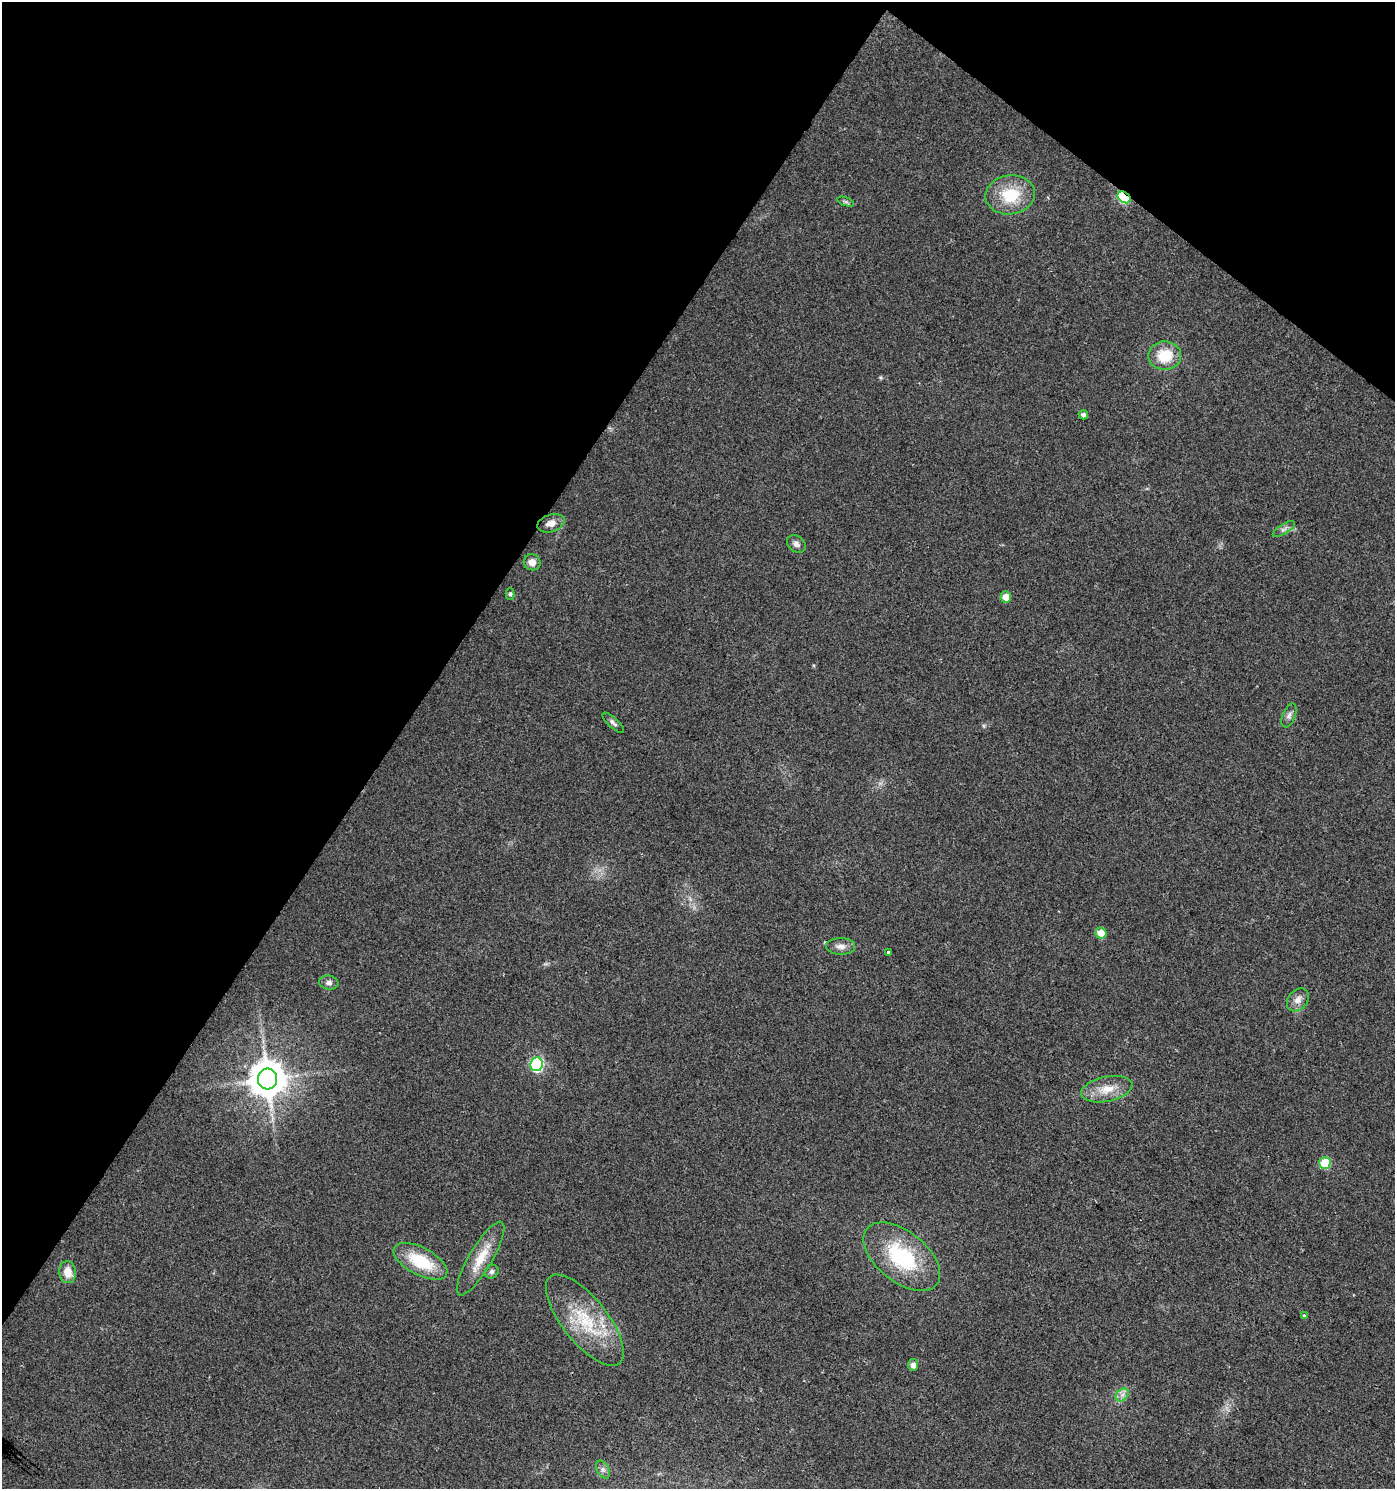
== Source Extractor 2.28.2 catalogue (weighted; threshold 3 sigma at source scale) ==
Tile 2 of 4 x 4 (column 2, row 1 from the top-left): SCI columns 1642-3034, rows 4462-5948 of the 6001 x 5954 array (HDU 1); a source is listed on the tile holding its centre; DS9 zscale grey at full resolution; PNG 1397 x 1491 px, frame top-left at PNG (2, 2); each listed source drawn as its Kron ellipse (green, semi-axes under 4 px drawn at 4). Shown black and unused: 33% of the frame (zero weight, under 2 of 3 exposures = <1% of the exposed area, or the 3 px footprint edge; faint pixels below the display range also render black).
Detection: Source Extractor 2.28.2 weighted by HDU 2 'WHT'; one run over the whole footprint, this tile lists its part. Background 0.0242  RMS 0.0061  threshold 0.0276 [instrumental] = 3 sigma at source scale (4.5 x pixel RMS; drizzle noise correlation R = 1.50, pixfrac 1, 0.0396/0.0396 arcsec/px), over >= 5 px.
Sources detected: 32; all 32 listed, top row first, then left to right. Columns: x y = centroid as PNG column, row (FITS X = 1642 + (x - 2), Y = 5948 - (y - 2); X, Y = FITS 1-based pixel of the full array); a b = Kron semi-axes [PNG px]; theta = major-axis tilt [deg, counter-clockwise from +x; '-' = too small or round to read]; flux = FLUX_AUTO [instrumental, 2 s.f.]
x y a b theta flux
1010 195 25 19 7 24
1124 197 7 5 -33 60
846 202 9 4 -18 1.1
1165 356 16 14 1 18
1083 415 5 4 - 1.8
551 523 14 8 17 4.5
1284 529 13 5 32 2.3
796 544 10 7 -38 2.6
532 562 8 8 - 4.4
510 594 6 4 88 1.2
1006 597 5 5 - 7.1
1289 715 12 6 68 2.5
613 723 13 5 -43 1.9
1101 933 5 5 - 11
840 946 14 8 -1 3.9
888 952 4 3 - 1.8
329 983 10 7 -9 2.5
1298 1000 13 9 49 4.5
536 1064 7 6 - 100
267 1079 10 9 - 1600
1107 1089 26 12 12 11
1325 1163 6 5 - 25
902 1257 45 25 -39 51
480 1259 42 11 59 15
420 1261 29 14 -28 27
68 1272 11 8 -84 7.5
492 1272 7 6 - 1.6
1304 1315 3 3 - 1.8
585 1320 55 22 -51 37
913 1365 5 5 - 3.8
1122 1395 7 5 45 2.4
603 1469 9 6 -63 2.2
Overlapping masked pixels (flux is a lower limit): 1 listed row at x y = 1124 197